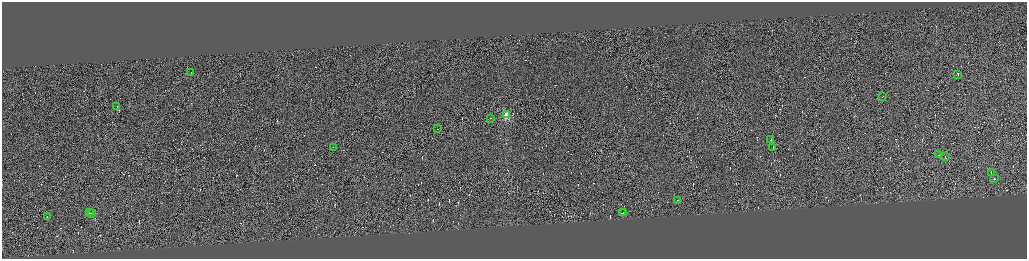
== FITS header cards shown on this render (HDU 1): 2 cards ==
NAXIS1  =                 4100
NAXIS2  =                 1026

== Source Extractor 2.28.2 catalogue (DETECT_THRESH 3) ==
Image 4100 x 1026 px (HDU 1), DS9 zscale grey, zoomed out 1/4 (1 PNG px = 4 x 4 image px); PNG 1029 x 261 px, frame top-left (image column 4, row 1025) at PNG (2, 2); each listed source drawn as its Kron ellipse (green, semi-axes under 4 px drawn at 4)
Background -0.0383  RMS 4.2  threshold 12.6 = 3 sigma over >= 5 px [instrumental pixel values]
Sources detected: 407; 387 cannot appear on this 1/4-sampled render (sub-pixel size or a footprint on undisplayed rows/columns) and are neither listed nor drawn; the other 20 listed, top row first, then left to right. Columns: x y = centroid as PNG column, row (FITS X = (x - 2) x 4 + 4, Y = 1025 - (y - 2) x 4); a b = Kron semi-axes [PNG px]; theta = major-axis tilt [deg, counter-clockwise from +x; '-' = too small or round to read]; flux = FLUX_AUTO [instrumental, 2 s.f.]
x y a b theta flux
191 72 3 1 - 27000
958 74 2 1 - 29000
882 96 2 1 - 21000
117 106 2 1 - 30000
506 114 2 2 - 130000
491 118 2 1 - 190000
438 128 2 1 - 16000
770 139 2 1 - 13000
333 147 2 1 - 18000
773 147 2 1 - 14000
938 155 2 1 - 10000
945 157 2 1 - 19000
991 172 3 1 - 22000
994 179 2 1 - 18000
677 200 2 1 - 20000
89 212 2 1 - 21000
622 212 3 1 - 26000
624 212 2 1 - 19000
91 213 3 1 - 29000
47 216 2 1 - 25000
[387 sub-pixel or undisplayed-footprint detections neither listed nor drawn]